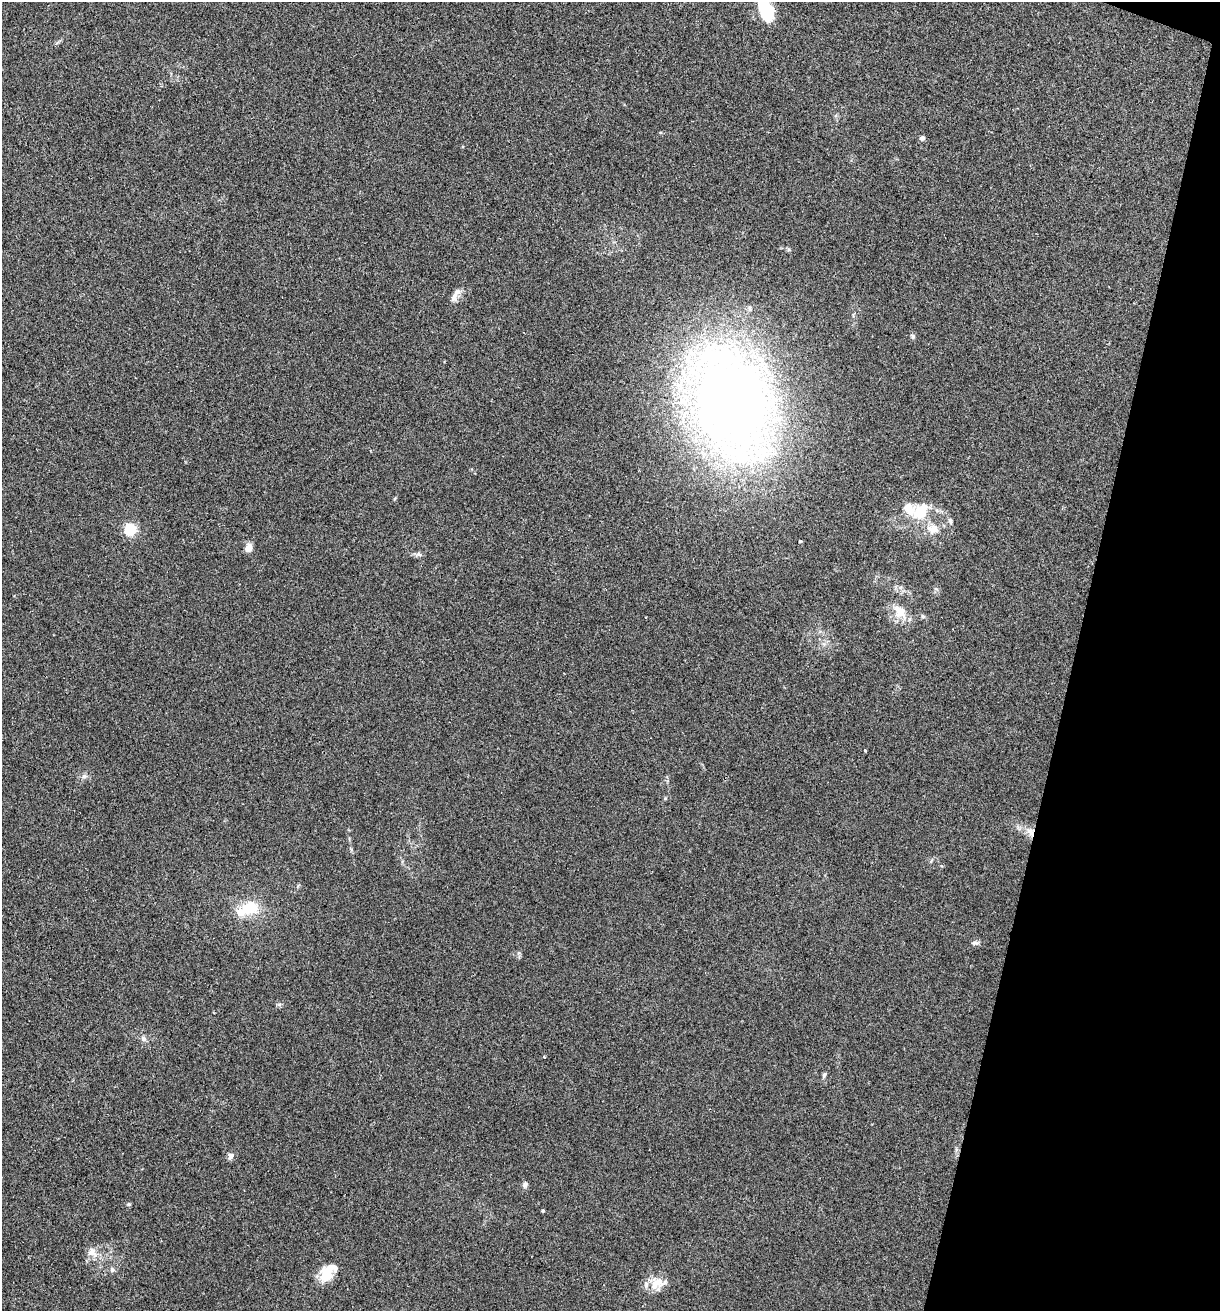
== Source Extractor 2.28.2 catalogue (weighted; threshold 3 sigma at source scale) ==
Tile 8 of 4 x 4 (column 4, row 2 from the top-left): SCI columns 3784-5001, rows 2622-3930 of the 5257 x 5239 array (HDU 1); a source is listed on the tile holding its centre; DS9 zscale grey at full resolution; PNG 1222 x 1313 px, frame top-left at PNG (2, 2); no overlay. Shown black and unused: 12% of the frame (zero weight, under 2 of 3 exposures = <1% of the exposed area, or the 3 px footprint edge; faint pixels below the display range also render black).
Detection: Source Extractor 2.28.2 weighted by HDU 2 'WHT'; one run over the whole footprint, this tile lists its part. Background 0.0851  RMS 0.0082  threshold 0.0369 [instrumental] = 3 sigma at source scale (4.5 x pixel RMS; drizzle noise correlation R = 1.50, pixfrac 1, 0.05/0.05 arcsec/px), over >= 5 px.
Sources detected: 34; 2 inside a brighter object's white glare — not listed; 1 inside a brighter listed object's ellipse — not listed separately; the other 31 listed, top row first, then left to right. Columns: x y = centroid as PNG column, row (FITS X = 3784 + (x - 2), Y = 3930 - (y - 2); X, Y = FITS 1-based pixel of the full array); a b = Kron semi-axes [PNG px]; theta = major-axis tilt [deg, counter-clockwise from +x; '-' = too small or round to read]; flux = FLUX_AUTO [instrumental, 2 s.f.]
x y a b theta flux
768 12 15 11 55 39
922 138 5 5 - 2.4
454 297 17 8 69 4.9
913 336 7 5 -76 1.7
732 404 126 77 -73 730
921 512 27 19 45 26
950 521 9 5 -77 2
130 529 5 5 - 98
933 529 19 14 -5 12
248 548 9 7 69 6.1
419 554 10 5 -18 2.2
900 612 22 14 -54 14
923 616 6 5 - 1.4
865 750 3 3 - 1
84 776 7 6 - 2.3
665 798 5 4 - 0.94
1031 832 13 10 -59 7.2
251 908 21 18 6 22
975 943 12 5 -7 2.3
279 1004 7 4 1 1.4
143 1039 8 7 - 2.7
545 1057 3 3 - 1.8
824 1075 7 5 67 1.7
230 1156 9 7 74 2.9
525 1185 7 7 - 2.2
129 1204 6 5 - 1.2
543 1211 6 3 19 0.76
92 1252 13 12 - 7.7
112 1270 7 6 - 2.1
327 1274 27 13 51 18
657 1284 24 13 25 14
Overlapping masked pixels (flux is a lower limit): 1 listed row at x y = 1031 832